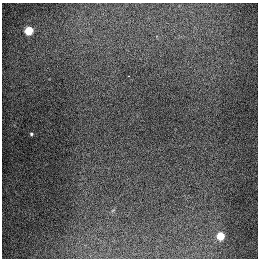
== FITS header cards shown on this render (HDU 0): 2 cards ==
NAXIS1  =                  256
NAXIS2  =                  256

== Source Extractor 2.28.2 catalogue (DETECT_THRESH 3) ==
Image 256 x 256 px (HDU 0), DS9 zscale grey, 1 PNG px = 1 image px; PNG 260 x 260 px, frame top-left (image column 1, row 256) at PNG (2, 3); no overlay
Background 1320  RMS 27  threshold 82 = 3 sigma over >= 5 px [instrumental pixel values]
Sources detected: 4; all 4 listed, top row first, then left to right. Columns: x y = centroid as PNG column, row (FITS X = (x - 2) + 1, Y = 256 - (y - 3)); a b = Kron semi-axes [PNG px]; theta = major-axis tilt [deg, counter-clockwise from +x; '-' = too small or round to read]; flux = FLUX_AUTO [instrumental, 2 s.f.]
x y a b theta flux
29 31 5 5 - 91000
129 76 2 2 - 1900
31 134 4 3 - 2500
220 236 5 5 - 68000